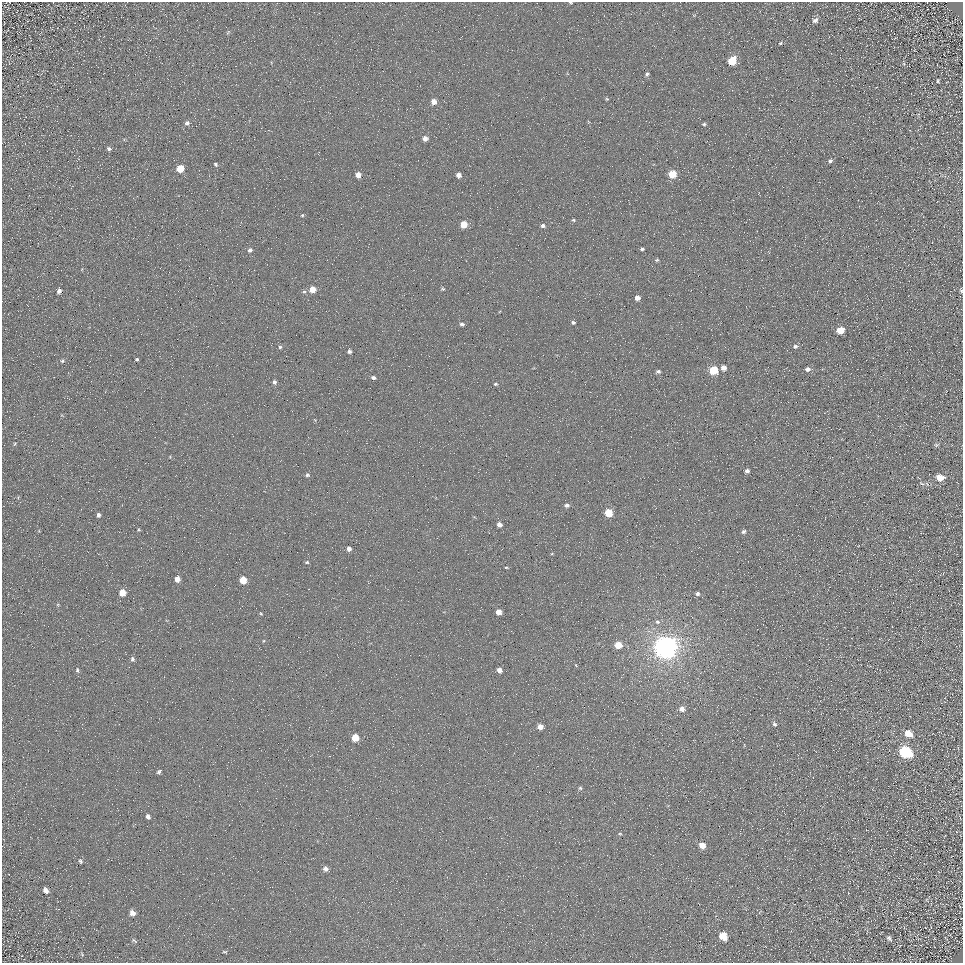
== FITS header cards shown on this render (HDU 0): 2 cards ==
NAXIS1  =                  961
NAXIS2  =                  961

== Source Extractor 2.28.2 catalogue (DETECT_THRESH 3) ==
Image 961 x 961 px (HDU 0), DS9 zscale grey, 1 PNG px = 1 image px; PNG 965 x 965 px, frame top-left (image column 1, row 961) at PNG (2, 2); no overlay
Background 4.36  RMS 8.6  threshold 25.7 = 3 sigma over >= 5 px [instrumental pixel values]
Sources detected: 104; all 104 listed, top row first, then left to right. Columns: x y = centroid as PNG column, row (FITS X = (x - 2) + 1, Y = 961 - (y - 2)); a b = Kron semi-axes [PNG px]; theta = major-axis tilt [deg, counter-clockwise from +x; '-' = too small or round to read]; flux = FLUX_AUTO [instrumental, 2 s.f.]
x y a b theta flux
570 3 5 3 - 790
815 20 7 6 - 2500
228 32 6 4 55 630
915 36 3 2 - 550
780 43 5 4 - 710
944 55 3 2 - 300
732 61 7 6 - 15000
904 64 5 3 - 570
104 73 2 2 - 380
647 74 6 4 49 1200
938 81 4 3 - 620
607 99 5 4 - 700
434 102 5 5 - 4800
187 123 6 6 - 1500
704 124 5 4 - 990
425 138 6 6 - 3200
109 149 5 4 - 1300
830 161 6 4 54 1300
216 164 5 5 - 1100
180 169 5 5 - 13000
672 174 5 5 - 16000
358 175 5 5 - 4300
459 175 5 5 - 2800
302 215 4 4 - 680
573 220 5 4 - 760
464 225 5 5 - 11000
543 226 6 5 - 1800
642 249 5 4 - 1100
250 250 6 5 - 1800
657 260 5 5 - 880
82 269 4 3 - 430
312 289 5 5 - 7700
443 289 5 5 - 830
691 290 2 2 - 260
961 290 7 4 -74 1000
59 291 5 5 - 2200
304 292 6 5 - 1200
637 298 5 5 - 3800
573 322 5 5 - 1200
462 324 6 5 - 1500
840 330 6 5 - 12000
795 346 6 5 - 1600
280 347 5 4 - 970
349 351 4 4 - 1700
137 359 4 3 - 880
62 361 6 5 - 1000
723 368 5 5 - 3600
807 369 6 5 - 2400
713 370 5 5 - 22000
658 371 6 5 - 1500
373 378 5 4 - 1600
274 382 6 5 - 1600
495 384 6 4 1 920
315 420 6 4 -71 530
15 444 5 3 - 610
936 445 7 5 16 950
747 471 5 5 - 1800
307 475 5 5 - 1200
940 477 7 5 -4 8000
922 484 7 3 -19 690
567 505 5 4 - 2000
608 513 5 5 - 18000
98 515 5 4 - 1600
499 524 5 5 - 2800
139 530 4 3 - 650
743 532 5 4 - 1500
349 549 4 4 - 2400
307 562 5 4 - 790
506 567 4 3 - 500
177 579 5 5 - 4800
243 580 5 5 - 14000
122 592 6 5 - 7600
697 594 5 5 - 1400
58 604 5 3 - 560
499 612 5 5 - 5400
261 614 5 4 - 660
657 622 7 6 - 1600
263 641 5 3 - 550
618 645 5 5 - 11000
665 647 8 7 - 880000
132 659 6 5 - 1500
77 670 7 5 -81 1200
499 670 5 4 - 3500
682 709 6 5 - 3700
774 724 6 5 - 1400
540 727 5 5 - 4600
908 734 7 6 - 8500
355 738 5 5 - 12000
905 752 8 6 -31 74000
159 772 6 4 35 1200
580 788 6 5 - 1000
148 816 5 4 - 1900
620 834 5 5 - 820
702 845 6 5 - 7200
80 861 7 5 -73 1100
325 869 6 5 - 2500
46 890 7 5 -54 2700
899 903 5 3 - 490
132 913 6 5 - 3200
723 936 7 6 - 12000
889 938 8 6 -56 1500
134 941 8 4 -29 1000
225 952 5 3 - 700
82 954 6 5 - 810
At the frame edge (FLAGS 8, measured only in part): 2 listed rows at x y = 570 3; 961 290